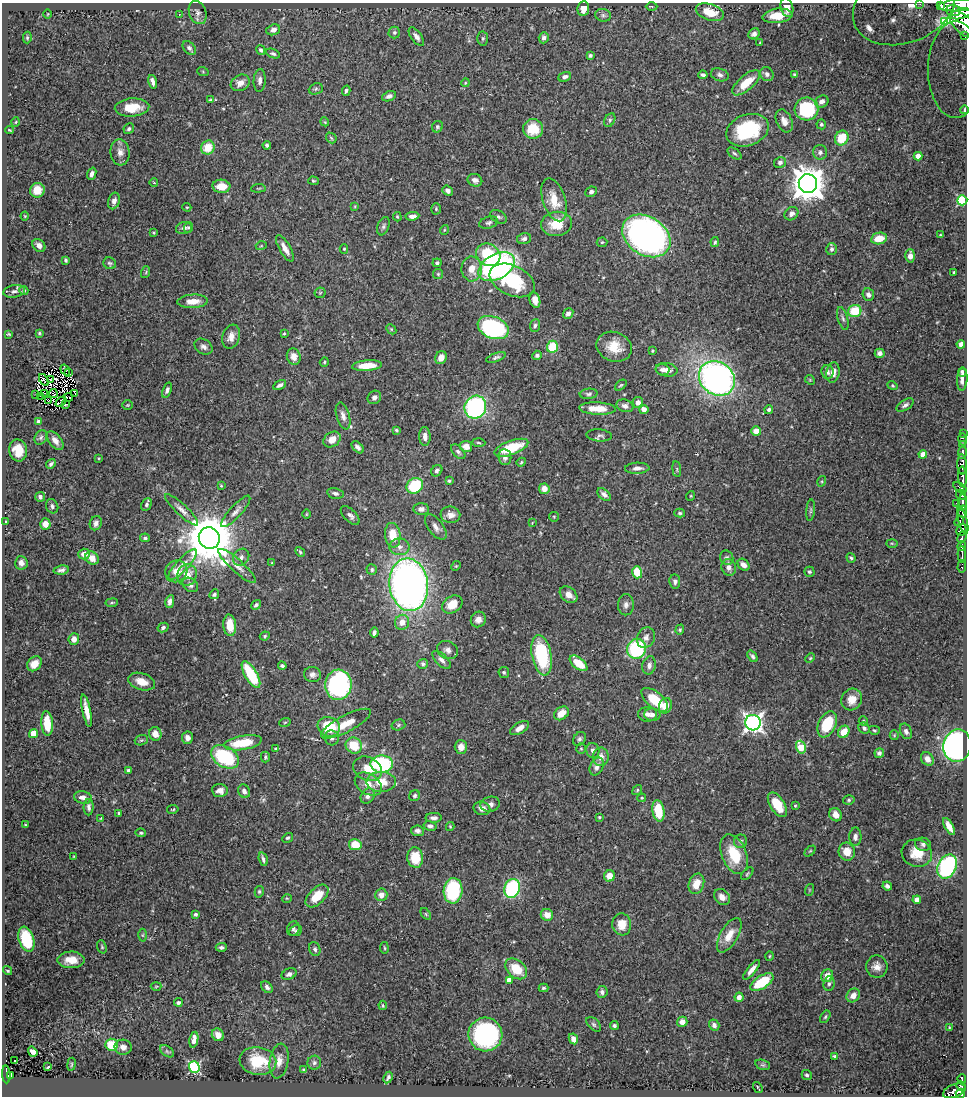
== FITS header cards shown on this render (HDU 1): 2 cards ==
NAXIS1  =                  965
NAXIS2  =                 1094

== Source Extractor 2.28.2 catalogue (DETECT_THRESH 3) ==
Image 965 x 1094 px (HDU 1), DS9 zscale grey, 1 PNG px = 1 image px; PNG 969 x 1098 px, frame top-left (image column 1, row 1094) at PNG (2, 3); each listed source drawn as its Kron ellipse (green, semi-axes under 4 px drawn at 4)
Background 0.623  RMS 0.018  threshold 0.0545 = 3 sigma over >= 5 px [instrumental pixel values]
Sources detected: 474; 4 with non-positive FLUX_AUTO (blend fragments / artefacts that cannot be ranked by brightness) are neither listed nor drawn; the other 470 listed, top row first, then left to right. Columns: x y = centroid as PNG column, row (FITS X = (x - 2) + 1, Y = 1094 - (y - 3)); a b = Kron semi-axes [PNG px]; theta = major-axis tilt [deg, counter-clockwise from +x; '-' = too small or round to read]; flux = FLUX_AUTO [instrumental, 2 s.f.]
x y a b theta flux
920 4 3 3 - 9.4
959 5 20 6 5 890
652 6 6 3 0 1.3
904 6 53 37 21 300
941 6 3 2 - 30
787 8 10 6 -75 8.5
583 9 7 6 - 11
953 10 7 6 - 480
198 12 12 8 -69 6.3
710 12 14 8 -18 27
48 14 5 3 - 1
179 14 3 2 - 0.95
961 14 10 5 15 620
603 15 8 6 -12 3.4
777 16 15 7 6 23
944 21 3 3 - 12
962 24 16 8 -46 900
273 30 7 5 19 5.5
394 32 6 6 - 2.8
754 34 6 5 - 4.2
965 36 3 3 - 36
416 37 11 5 -54 5.3
27 38 6 4 -89 1.9
483 38 7 5 88 2.3
544 38 5 5 - 4.3
760 43 3 2 - 1
189 48 8 5 -50 3.7
261 50 5 4 - 2.7
273 54 7 4 -21 2.6
590 55 4 4 - 2
956 70 48 27 -90 430
203 72 6 3 -20 1.1
767 74 7 6 - 4.1
703 75 4 3 - 3.1
720 75 9 6 -17 3.8
795 75 4 3 - 2.2
565 77 6 4 22 3.9
260 80 11 6 86 5.5
153 82 7 4 -73 5.3
240 83 10 7 29 8.6
465 83 4 3 - 1.2
746 83 17 7 41 24
316 89 7 5 22 2.6
346 91 5 4 - 2.9
389 96 7 5 23 4.6
210 100 4 3 - 1.5
822 101 7 5 28 5.7
132 107 17 9 4 24
806 109 12 11 - 79
965 110 4 2 - 1.3
610 120 7 5 61 2.5
784 121 12 7 -66 8.1
16 122 4 3 - 1.1
325 122 4 3 - 1.1
821 124 5 5 - 2.3
437 127 6 5 - 2.2
129 129 5 5 - 2.8
533 129 10 10 - 30
10 130 4 2 - 1.2
747 130 22 15 21 90
331 138 6 4 -47 1.6
842 138 7 6 - 33
267 145 4 3 - 2.5
208 147 7 6 - 24
120 152 13 9 -83 9
820 152 7 7 - 4.2
734 153 8 4 -36 2.2
918 156 4 4 - 13
780 162 6 5 - 4.1
92 174 6 4 69 4.5
475 180 7 6 - 5.7
313 181 5 4 - 1.6
154 183 4 3 - 0.76
808 184 9 9 - 2300
221 186 9 6 -3 18
258 188 7 3 5 1.4
37 190 7 7 - 18
447 191 6 4 -40 4.4
591 192 6 5 - 3.8
554 200 22 11 -72 26
962 200 5 5 - 120
114 201 8 5 73 6
355 206 4 2 - 0.93
187 207 4 4 - 1.1
436 209 5 4 - 1.8
791 214 7 6 - 5.3
25 216 4 4 - 1.1
412 216 7 4 6 5.8
397 217 5 3 - 1.4
498 217 9 6 -28 3.1
489 223 10 6 16 3.2
557 224 15 12 7 30
383 226 9 5 69 3.2
184 228 8 6 12 5.4
188 228 5 4 - 1.4
444 230 5 3 - 1.1
154 233 4 3 - 1.3
940 235 4 3 - 1.2
646 236 26 19 -33 550
879 238 8 5 10 20
524 239 7 5 12 3.2
602 242 5 5 - 1.5
715 242 5 3 - 2
39 245 7 5 -44 5.8
261 246 5 3 - 1.1
285 248 15 5 -60 10
344 249 5 4 - 1.5
831 249 6 5 - 3.3
488 255 12 10 -32 51
910 256 6 4 89 7.4
66 260 4 3 - 2
110 263 6 6 - 2.3
437 263 4 4 - 2.1
497 267 20 12 29 310
472 269 12 10 -88 16
146 272 6 3 72 1.5
954 272 3 3 - 1.6
438 274 5 5 - 1.7
512 280 24 15 -25 79
14 291 11 6 10 4.3
24 291 4 4 - 2.1
320 293 6 5 - 2
868 295 6 5 - 4.9
535 300 8 5 -76 7.9
193 301 15 6 3 15
855 311 7 6 - 41
568 314 6 5 - 4.8
843 319 12 5 -74 3.6
535 325 6 5 - 2.4
493 328 16 10 -22 160
391 329 6 4 -46 1.6
39 333 3 3 - 1.5
9 334 3 2 - 1.4
284 334 4 4 - 1.2
231 337 12 8 72 11
961 344 4 4 - 7.8
204 347 10 7 -34 5.1
552 347 6 5 - 40
614 347 18 14 -21 26
653 351 3 3 - 1.3
880 353 5 4 - 4.8
537 355 5 4 - 3.1
294 357 8 7 - 8.4
496 357 10 4 21 3.3
441 358 7 5 65 11
324 362 5 4 - 1.5
367 366 15 5 4 21
65 370 6 2 -55 0.36
662 370 7 6 - 5.1
667 370 11 6 -6 9.9
827 372 7 6 - 4.3
833 372 10 6 80 9.5
962 372 5 4 - 3
68 373 2 2 - 2
717 378 19 16 -37 460
962 379 11 5 87 6
44 380 6 2 -57 1.6
51 380 3 2 - 1.3
810 380 5 4 - 1.3
280 385 7 4 28 3.4
621 385 7 3 42 1.6
892 386 5 4 - 1.5
167 390 8 4 71 3.9
44 393 3 2 - 1.8
75 393 3 2 - 1.6
36 394 2 2 - 0.82
53 394 4 2 - 1.7
589 394 9 5 5 2.9
41 396 3 2 - 1.5
68 397 5 2 - 2.1
374 397 7 6 - 4.4
48 401 3 2 - 0.13
61 402 6 2 42 0.61
638 402 5 5 - 7.2
65 405 3 2 - 0.58
127 405 5 4 - 1.4
905 405 9 5 33 3.9
625 406 8 6 -18 5.2
475 407 11 10 - 200
597 408 18 6 -2 20
644 409 5 4 - 8.9
769 410 5 4 - 3.6
343 416 14 6 -74 6.9
38 421 4 3 - 2.9
396 430 3 3 - 1.7
756 431 5 5 - 13
963 434 2 2 - 5.3
599 435 13 6 -5 3.9
425 436 9 5 -87 7.5
41 437 8 6 57 3
332 439 9 7 35 14
963 440 6 3 -80 17
55 441 11 6 -52 7.2
478 443 7 3 -2 1.7
963 445 2 2 - 6
466 446 6 5 - 11
358 447 7 4 -46 4.1
511 448 18 7 20 49
18 450 11 9 -79 19
458 452 9 5 -45 3.1
962 453 6 3 80 56
923 454 4 4 - 16
505 457 8 6 -83 5.4
99 458 4 2 - 0.88
521 462 4 4 - 1.5
51 464 5 4 - 3.3
962 465 10 4 -87 530
637 468 12 5 2 7
677 469 8 4 -82 1.7
437 471 6 5 - 3.3
963 477 10 4 -87 420
449 481 4 3 - 1.7
822 481 5 3 - 1.3
221 486 4 4 - 1.2
415 486 9 7 37 59
960 488 7 3 -33 110
544 489 5 5 - 10
335 493 8 5 -12 3.8
604 494 8 5 -41 5.1
961 495 5 5 - 150
690 496 5 3 - 1
40 497 5 4 - 3.1
963 502 8 4 86 240
956 503 2 2 - 6.4
146 505 6 5 - 3.3
52 506 7 6 - 3.3
421 509 8 5 2 5.6
182 510 22 5 -43 8.4
811 510 11 4 85 2.5
236 511 20 6 47 7
963 511 6 3 82 120
680 513 5 4 - 2
306 514 4 3 - 1
350 515 12 6 -45 5.2
450 515 10 8 -9 8.2
554 517 5 5 - 1.4
963 520 14 4 -75 170
5 521 2 2 - 0.93
959 521 5 3 - 72
96 523 7 6 - 5
532 523 3 2 - 0.86
45 524 5 5 - 10
436 527 15 7 -53 7.1
961 530 6 5 - 470
393 535 12 7 -83 26
962 537 6 3 66 120
145 538 5 4 - 2.4
209 538 11 10 - 7100
892 543 6 4 -1 1.5
962 546 5 3 - 130
399 547 10 8 -1 7.1
300 552 5 4 - 1.7
84 554 6 5 - 10
962 554 8 3 -88 160
241 557 9 7 52 5.1
92 558 7 6 - 13
727 558 7 6 - 3.7
851 558 5 4 - 2.4
21 563 6 6 - 6
272 563 4 3 - 1.2
183 564 20 6 47 11
744 565 7 5 -48 5.7
237 566 25 6 -42 11
456 566 5 4 - 1.5
729 567 8 7 - 6.2
962 567 6 3 87 22
61 570 8 4 6 3.6
372 570 5 5 - 2.7
176 571 11 10 - 13
637 572 6 5 - 37
809 572 5 5 - 2.6
187 575 11 9 71 19
675 582 7 5 -83 3.5
190 585 8 6 -38 4.5
409 585 26 19 -83 770
214 594 5 4 - 3.7
568 595 10 7 -42 10
170 602 6 4 79 5.3
112 603 6 3 8 1.7
452 604 11 8 34 21
256 605 5 4 - 2.4
626 605 10 8 88 5.5
478 619 8 7 - 7.6
402 622 7 7 - 11
230 625 11 6 -85 20
163 627 5 4 - 2.8
680 630 5 4 - 1.6
374 633 5 3 - 3.6
265 636 5 4 - 1.6
646 638 11 9 62 6.4
74 639 6 5 - 7.4
636 649 10 9 - 100
447 650 11 8 -25 6.1
542 655 20 9 -79 92
752 656 6 4 -53 3
810 658 5 4 - 1.4
442 660 11 5 -44 5.2
579 663 10 5 -39 31
34 664 8 6 46 12
423 664 5 5 - 2.9
649 665 9 6 77 5.4
282 666 4 3 - 2.6
504 672 5 5 - 2.3
251 674 15 6 -60 58
312 675 8 7 - 5.2
142 682 14 8 -19 16
338 685 15 13 84 210
852 699 11 10 - 16
655 700 16 8 -40 41
665 706 8 6 69 15
87 711 16 4 -79 13
561 713 8 6 39 16
647 714 9 7 3 6
652 715 8 6 -3 4.5
863 721 5 4 - 1.7
285 722 6 3 19 1.3
47 723 12 6 -86 30
753 723 8 7 - 560
346 724 28 8 27 24
827 724 14 8 66 53
398 725 7 5 15 2.2
329 727 11 9 -20 44
520 728 10 5 32 7
864 728 6 5 - 3.3
874 730 5 4 - 1.7
906 731 8 5 -65 3.8
844 732 6 5 - 19
33 734 4 4 - 22
155 734 7 6 - 12
894 735 5 4 - 1.4
187 738 6 5 - 5.9
332 738 7 7 - 5
579 739 7 5 58 3.2
141 740 7 5 19 2.1
243 743 19 7 9 42
354 746 8 7 - 32
957 746 16 13 79 350
461 747 7 6 - 9.4
801 747 6 4 -74 39
276 749 4 3 - 2.4
581 749 5 4 - 1.4
593 750 8 6 -76 5.4
879 753 5 4 - 3.2
225 757 15 10 -32 99
265 757 5 4 - 2
601 757 9 8 - 8.7
927 759 7 6 - 7.4
382 764 11 8 1 120
597 766 9 6 64 6.9
367 769 15 11 -28 20
128 771 4 3 - 4.3
381 782 15 10 -1 25
368 784 14 10 -33 15
637 790 5 4 - 1.6
220 791 8 6 -6 8.5
244 791 7 5 -63 4.5
368 796 8 6 52 4.6
415 796 6 5 - 2.7
83 797 9 6 -12 6.8
642 798 4 3 - 1.4
849 800 6 4 17 2
490 804 10 7 10 5.6
777 805 14 7 -58 30
795 806 3 3 - 1.2
89 807 8 5 88 4.2
482 808 8 6 -14 7.9
173 809 5 3 - 1.3
658 811 11 6 -81 40
119 813 4 4 - 2.4
836 815 7 6 - 8.7
599 817 4 4 - 2
101 818 3 2 - 1
434 818 8 5 2 4.3
25 825 3 2 - 1.3
430 826 6 4 -11 3.6
450 826 4 4 - 1.3
949 826 9 4 -61 11
417 831 6 5 - 3.8
141 833 5 4 - 1.9
855 837 9 6 89 4.8
288 838 5 4 - 2
741 841 7 6 - 2.8
923 844 8 6 -19 3.4
355 845 6 5 - 23
810 851 6 4 44 1.6
847 852 9 8 - 17
917 853 15 13 -19 22
734 854 21 12 -69 39
74 856 4 3 - 1
415 858 10 8 -82 32
263 859 7 3 -74 3.5
947 867 12 9 62 160
747 874 7 4 46 1.6
609 876 5 5 - 14
696 884 10 7 72 18
887 886 5 4 - 3.7
512 888 10 7 69 130
809 890 6 4 72 1.3
453 891 13 9 87 98
259 892 6 4 76 1.9
381 895 6 6 - 8
317 896 14 7 45 28
722 897 9 7 -45 9.5
287 898 5 3 - 1
917 900 4 4 - 11
195 914 4 4 - 2.7
426 914 6 3 -54 1.5
547 915 6 6 - 12
622 924 11 9 -83 17
293 929 7 6 - 3
296 931 7 5 24 2.7
143 935 6 4 89 1.8
729 935 19 9 60 18
26 939 13 7 -73 67
102 947 7 4 -71 1.8
221 947 5 4 - 3.1
384 948 6 3 -81 1.3
315 949 7 5 -70 2.9
769 956 5 3 - 1.2
71 960 13 8 0 18
877 966 11 10 - 9.1
516 969 12 8 -41 32
752 970 12 4 50 7.9
8 971 5 4 - 2
289 974 8 5 22 3.9
827 976 6 6 - 13
509 980 4 4 - 11
762 982 13 6 33 51
829 984 7 5 85 3.4
156 986 5 3 - 1.3
267 987 7 4 -47 3.6
543 988 5 3 - 2
602 992 6 5 - 3.6
853 995 7 6 - 8.9
739 997 4 4 - 8
178 1002 4 3 - 2.7
383 1005 5 3 - 1.7
825 1017 7 4 59 2
682 1022 5 5 - 7.5
594 1024 9 5 -45 2.6
614 1025 4 4 - 2.4
714 1025 6 5 - 4.3
949 1027 4 3 - 1.1
485 1034 17 17 - 170
218 1035 7 6 - 8
573 1039 5 4 - 7
194 1040 8 4 79 7.9
112 1045 6 6 - 32
123 1047 8 7 - 6.7
167 1051 8 5 -34 2.2
33 1052 5 4 - 7.5
834 1056 4 3 - 2.3
15 1061 3 2 - 1.9
258 1061 18 14 -9 39
279 1061 17 9 81 11
314 1063 7 7 - 3.2
71 1064 7 3 81 1.3
763 1065 7 5 -17 2.1
48 1067 3 2 - 1.2
194 1067 6 5 - 190
304 1070 4 3 - 2.3
6 1074 9 4 -86 120
11 1075 4 2 - 19
807 1075 5 4 - 2.7
388 1077 6 3 61 2.6
962 1079 5 3 - 50
961 1086 5 3 - 62
758 1087 6 2 -55 1.6
954 1091 12 6 22 340
960 1094 4 4 - 150
At the frame edge (FLAGS 8, measured only in part): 6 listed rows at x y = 920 4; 959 5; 904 6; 962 24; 965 36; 956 70
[4 non-positive-flux detections neither listed nor drawn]